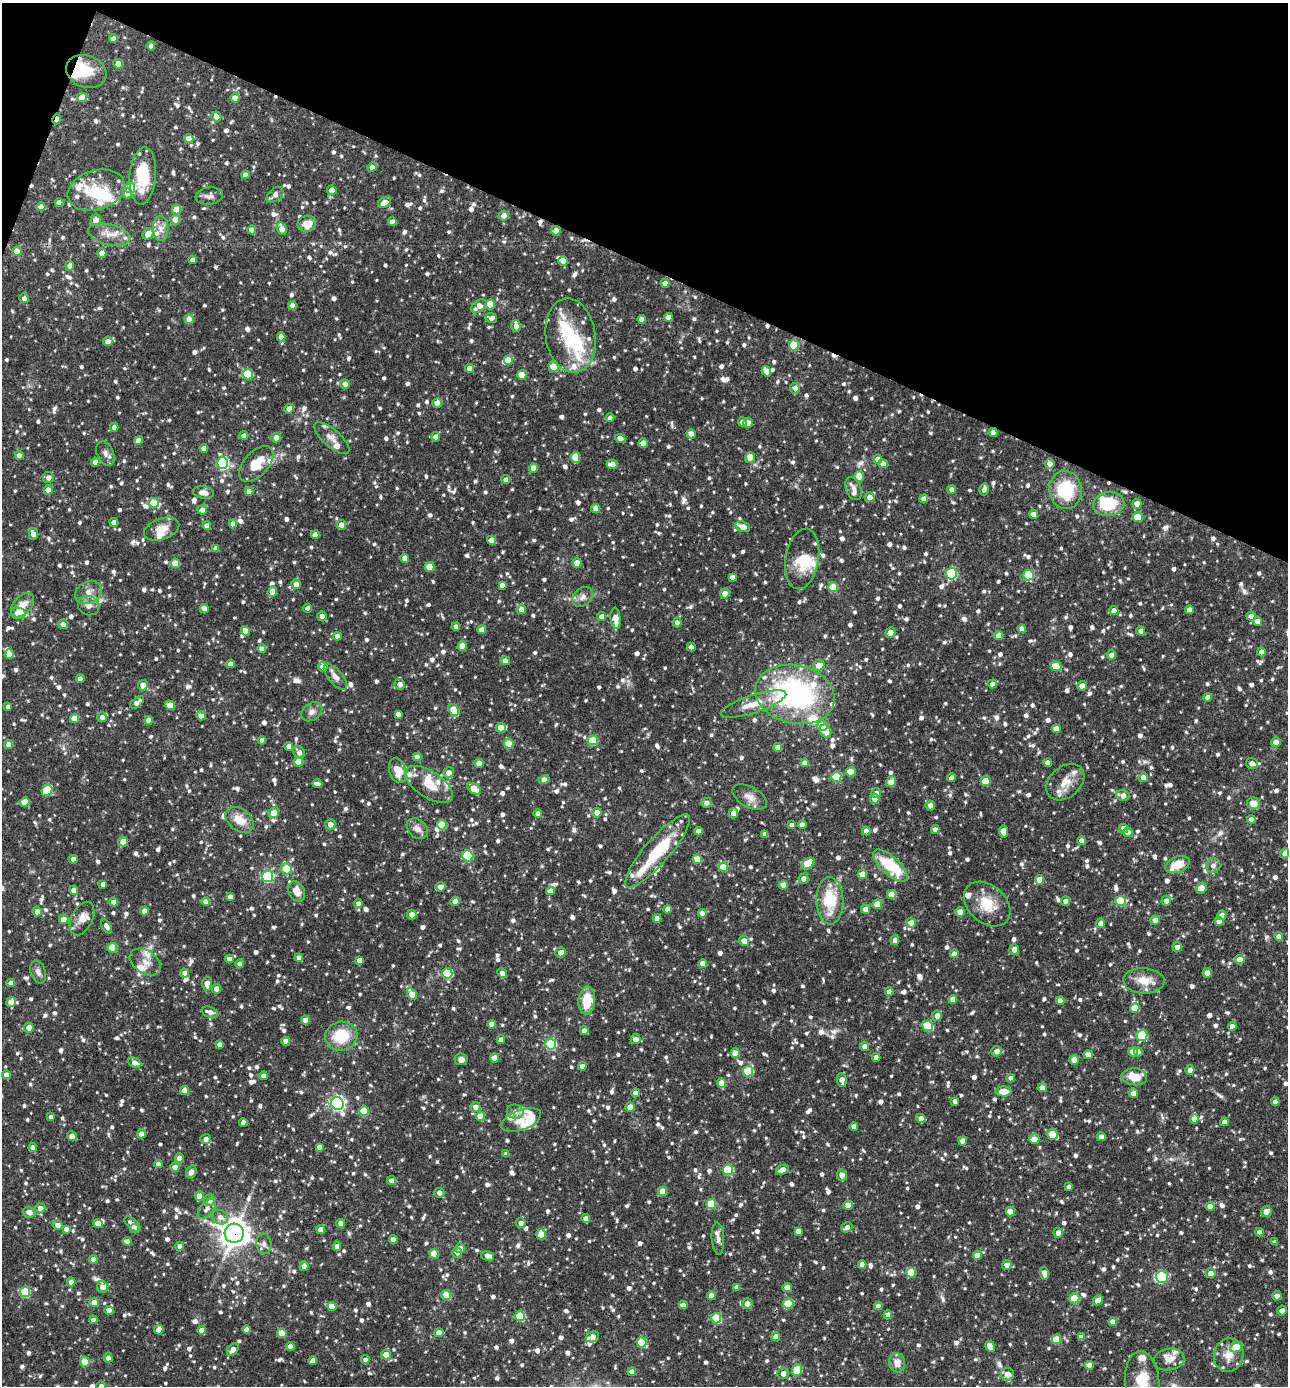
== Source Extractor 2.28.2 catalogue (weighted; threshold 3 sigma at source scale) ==
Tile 2 of 4 x 4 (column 2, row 1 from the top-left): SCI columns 1557-2842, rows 4152-5535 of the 5551 x 5537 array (HDU 1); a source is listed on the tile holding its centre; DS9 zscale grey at full resolution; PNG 1290 x 1388 px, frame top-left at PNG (2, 3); each listed source drawn as its Kron ellipse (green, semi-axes under 4 px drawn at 4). Shown black and unused: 20% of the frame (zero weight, under 3 of 4 exposures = <1% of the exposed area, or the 3 px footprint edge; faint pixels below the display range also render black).
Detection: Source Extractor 2.28.2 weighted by HDU 2 'WHT'; one run over the whole footprint, this tile lists its part. Background 0.0839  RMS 0.0039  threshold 0.0177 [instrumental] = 3 sigma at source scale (4.5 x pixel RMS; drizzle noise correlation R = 1.50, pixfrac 1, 0.05/0.05 arcsec/px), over >= 5 px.
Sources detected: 1562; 4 inside a brighter object's white glare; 5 cosmic-ray / hot-pixel residue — neither listed nor drawn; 62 inside a brighter listed object's ellipse — not listed separately; of the other 1491, all 500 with FLUX_AUTO >= 1.76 (the completeness limit of this list) listed and drawn (991 fainter detections not listed), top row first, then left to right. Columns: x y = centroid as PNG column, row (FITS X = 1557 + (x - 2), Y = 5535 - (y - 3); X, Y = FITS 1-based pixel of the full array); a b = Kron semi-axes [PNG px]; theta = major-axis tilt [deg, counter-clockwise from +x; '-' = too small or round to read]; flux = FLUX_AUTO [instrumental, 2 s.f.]
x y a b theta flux
113 39 4 4 - 2.4
151 46 4 4 - 2.1
118 64 5 4 - 3
86 71 20 16 -21 15
82 97 5 4 - 5.9
235 98 4 4 - 4.1
216 117 5 5 - 3
57 119 5 3 - 3.5
189 138 4 4 - 4.8
372 167 5 4 - 3
245 175 4 4 - 2.7
143 176 29 13 85 18
130 188 5 5 - 17
96 190 29 19 18 14
332 190 5 4 - 3.8
127 193 5 5 - 2.9
275 195 10 6 41 2.4
209 196 13 8 7 2
384 202 7 5 29 3.6
59 203 4 4 - 2.7
41 207 4 4 - 3
176 209 5 4 - 8.2
504 215 5 5 - 3.3
96 220 5 5 - 3.7
175 220 5 5 - 5.2
392 222 4 4 - 2.7
307 224 9 8 - 4.7
161 229 12 8 -89 2.9
282 229 6 4 -73 4.7
252 230 4 4 - 2.7
556 231 5 4 - 3.9
148 234 6 5 - 4.6
109 235 21 10 -12 4.9
17 251 4 4 - 6.4
102 253 5 4 - 2.7
193 260 4 4 - 2.5
563 261 5 4 - 2.7
70 266 5 4 - 2.9
665 283 4 4 - 2.8
24 298 5 4 - 1.8
490 304 5 5 - 8.4
292 305 4 4 - 2.7
479 306 8 5 32 3.5
669 317 4 4 - 2.9
491 318 6 4 -13 2.3
189 319 5 4 - 4.2
641 319 4 4 - 2.4
516 326 6 5 - 2.5
571 336 37 25 -81 21
281 337 4 4 - 2.1
108 341 5 4 - 3.4
794 345 5 5 - 14
509 360 5 5 - 7.9
553 367 5 4 - 7.7
469 368 4 4 - 2.6
766 371 5 4 - 3.4
248 374 5 5 - 14
522 375 5 4 - 8
345 384 5 4 - 1.9
795 388 5 5 - 2.6
437 403 5 4 - 3.2
289 409 5 4 - 2.9
610 418 4 4 - 1.8
743 422 4 4 - 3.3
748 423 5 4 - 1.9
114 427 4 4 - 1.8
993 432 4 4 - 2.5
691 434 4 4 - 3
244 436 4 4 - 2.5
276 437 5 4 - 2.9
436 437 4 4 - 2.9
332 438 22 8 -41 3.2
620 438 5 4 - 3
138 440 5 4 - 3.9
643 443 4 4 - 3.8
204 448 4 4 - 3
105 454 13 8 -66 2
19 455 4 4 - 2.7
575 457 5 5 - 9.8
750 457 5 5 - 3.2
878 459 4 4 - 2.8
95 462 4 4 - 2.9
223 463 5 5 - 51
256 464 21 12 47 8.1
612 464 5 4 - 3.6
883 464 4 4 - 3
1050 464 5 4 - 2.4
533 468 4 4 - 4.2
48 477 5 5 - 1.9
859 477 5 4 - 7.8
506 479 4 4 - 1.8
854 488 12 7 -66 1.9
952 489 4 4 - 2.4
984 489 6 4 75 1.8
48 490 4 4 - 3.1
1065 490 19 16 -83 21
249 491 4 4 - 2.5
203 493 10 6 -12 2.8
870 497 5 5 - 2.9
924 499 4 4 - 3.1
153 503 6 4 -24 8.4
1109 504 15 12 8 15
1137 504 5 4 - 3.5
596 508 4 4 - 3.5
202 510 5 4 - 2.7
1034 515 4 4 - 3.5
1138 517 5 5 - 11
114 522 4 4 - 2.5
233 524 4 4 - 3.2
341 525 5 5 - 3.3
207 526 4 4 - 2.4
743 527 7 5 -24 3.7
162 529 18 10 19 5.2
33 534 5 4 - 3.2
315 534 4 4 - 2
491 540 4 4 - 3.6
216 548 4 4 - 2.4
405 558 4 4 - 2.8
802 559 30 16 80 10
175 563 4 4 - 6.9
577 563 4 4 - 5.2
430 567 5 5 - 8.3
951 574 6 5 - 40
1029 575 5 5 - 22
732 577 4 4 - 2
296 584 5 4 - 3
502 585 4 4 - 1.9
833 587 5 5 - 12
88 592 14 11 28 3.4
272 592 5 4 - 5.7
725 593 5 5 - 3
583 597 11 8 43 2.4
23 605 14 9 48 4.3
89 606 11 9 -18 2.2
308 608 4 4 - 1.8
204 609 4 4 - 2.9
521 609 5 4 - 3.1
1189 610 4 4 - 3
1114 611 4 4 - 3.2
18 613 7 5 -9 8.4
322 616 5 4 - 2.3
1251 616 4 4 - 2.8
601 617 4 4 - 2.7
616 618 10 5 -85 4.8
1258 621 4 4 - 3.4
677 622 5 4 - 1.9
63 624 5 4 - 2.4
456 627 4 4 - 1.9
1022 628 4 4 - 2.6
481 630 4 4 - 3.1
245 631 5 4 - 3.2
1141 631 4 4 - 2.1
890 632 5 5 - 2.9
337 636 4 4 - 2.4
999 636 4 4 - 4.3
462 646 4 4 - 6.1
691 647 4 4 - 3.1
262 649 4 4 - 2.7
1261 652 4 4 - 2.5
9 654 5 4 - 3.7
1112 655 5 4 - 3
505 661 4 4 - 3.2
230 664 4 4 - 2.7
819 665 6 5 - 3.7
1056 666 5 5 - 10
323 667 5 4 - 2.7
335 677 16 7 -50 2.5
80 679 4 4 - 3
400 684 5 5 - 2.6
992 684 4 4 - 2.4
143 685 5 5 - 3.5
1082 686 5 4 - 2.5
795 694 40 29 -13 79
1207 697 4 4 - 2.7
137 702 8 4 40 2.4
753 704 34 9 18 7.7
170 705 5 4 - 7.8
8 707 4 4 - 1.8
454 710 6 5 - 10
312 712 11 8 34 2
398 714 4 4 - 2.1
201 716 5 4 - 2.6
102 717 5 5 - 2.5
75 718 4 4 - 7
148 720 4 4 - 3
823 726 5 5 - 8.4
501 728 5 4 - 6.3
1056 729 4 4 - 3.3
826 731 7 5 -61 7.1
262 740 4 4 - 2.5
593 740 5 5 - 14
1276 742 5 5 - 2.7
509 744 5 4 - 9.9
9 745 4 4 - 2.8
289 746 4 4 - 2.4
778 747 4 4 - 2.9
299 752 7 5 -62 2.1
417 757 4 4 - 3
298 762 5 4 - 7.1
479 763 4 4 - 4.1
805 763 4 4 - 3
1048 763 4 4 - 3
1252 763 6 5 - 2.3
398 771 13 8 -73 6
851 772 5 4 - 8.4
449 773 5 5 - 2.8
836 777 5 5 - 18
1143 777 5 5 - 2.8
951 778 4 4 - 2.3
544 780 5 4 - 2.7
986 781 5 5 - 10
891 782 6 4 54 3.8
1065 782 21 15 41 6.4
317 784 5 4 - 1.8
429 784 27 13 -33 8
474 789 7 4 -32 8.3
47 790 6 5 - 16
876 793 5 5 - 1.8
1123 795 7 5 -15 3
750 797 19 10 -29 3.6
875 799 5 4 - 3.1
25 802 5 4 - 6.3
706 803 5 5 - 2.1
1253 803 6 6 - 4.1
930 805 5 4 - 2.3
274 813 5 5 - 6.2
597 813 5 4 - 3.3
733 813 5 4 - 2.4
538 814 4 4 - 3.1
1251 819 4 4 - 2.3
239 820 16 11 -38 5.7
330 824 5 5 - 2.8
442 825 5 5 - 11
792 825 4 4 - 1.9
802 825 4 4 - 2.4
1123 828 5 4 - 2.5
417 829 12 9 -44 2.4
935 830 4 4 - 2.3
698 831 4 4 - 2.4
866 831 4 4 - 3.2
1003 831 6 4 -82 5.4
1128 832 5 4 - 3.3
765 834 4 4 - 2.8
1082 841 4 4 - 2.5
123 842 5 5 - 3.2
658 851 47 12 49 22
1285 853 5 4 - 1.9
468 856 6 5 - 20
73 859 4 4 - 2.6
697 859 5 4 - 6.6
808 863 7 5 36 13
1178 865 13 7 21 7
1213 865 7 7 - 1.9
890 866 22 9 -42 20
723 867 5 4 - 9
286 869 6 5 - 14
862 874 4 4 - 4.2
268 876 5 5 - 45
804 879 5 5 - 2.4
1040 880 5 4 - 5.2
103 884 4 4 - 2.6
783 885 4 4 - 2.9
441 887 5 4 - 2.6
1202 888 5 4 - 2.1
74 890 4 4 - 3.1
297 891 11 8 -65 4.2
550 891 4 4 - 3.4
892 894 5 4 - 7.5
230 897 4 4 - 2.2
830 901 24 13 -88 16
1065 901 4 4 - 2
1121 901 5 5 - 18
1166 901 5 4 - 2
114 902 4 4 - 3.6
206 902 4 4 - 2.8
455 902 4 4 - 3.8
358 904 4 4 - 1.9
877 904 4 4 - 7.5
987 904 26 18 -42 10
668 909 4 4 - 3.1
865 909 4 4 - 2.3
144 911 4 4 - 3.4
37 912 4 4 - 2.9
960 912 5 4 - 3.9
702 913 4 4 - 3.3
412 915 5 4 - 2.8
1222 915 4 4 - 2.6
657 918 4 4 - 2.8
64 919 5 5 - 3.2
82 919 18 10 64 3.9
1155 920 5 4 - 3
1219 921 4 4 - 3.3
911 923 5 5 - 2.9
1101 923 5 4 - 2.6
106 926 8 4 -57 2
1279 937 4 4 - 2.7
895 940 5 4 - 2.3
744 941 5 5 - 3.7
1177 947 5 4 - 2.7
112 948 5 4 - 11
1014 949 5 5 - 2.9
561 952 5 5 - 2.9
954 954 4 4 - 2.7
299 958 4 4 - 2.4
229 959 4 4 - 2.5
1240 959 5 4 - 4.2
360 960 4 4 - 2.7
145 962 17 11 -33 4.8
240 964 4 4 - 2.3
703 964 4 4 - 4.1
38 972 12 7 -70 2
185 973 4 4 - 2.7
447 973 5 5 - 23
502 973 5 4 - 2.2
1207 973 5 4 - 5.6
1144 981 21 12 -2 6.3
11 983 4 4 - 2.6
207 984 7 5 -89 3.2
217 989 4 4 - 3.1
889 992 4 4 - 2.6
412 994 6 4 -57 7.7
953 999 4 4 - 3.5
587 1000 14 8 84 10
1060 1001 4 4 - 2.3
11 1002 5 4 - 3
1135 1008 5 4 - 9.3
210 1012 8 5 -20 2.4
937 1016 5 5 - 3.2
306 1020 4 4 - 4.8
492 1024 4 4 - 2.8
928 1026 5 5 - 20
1232 1026 4 4 - 3
29 1028 5 5 - 3.3
584 1030 4 4 - 2.1
1142 1035 5 5 - 24
341 1036 16 14 14 14
636 1039 5 5 - 2.7
501 1040 4 4 - 3
286 1041 4 4 - 3.4
220 1044 4 4 - 2.3
551 1044 5 5 - 36
865 1046 5 4 - 2.7
997 1051 5 5 - 2.2
1133 1052 5 4 - 5.6
1138 1052 4 4 - 3.4
735 1053 4 4 - 5.1
1088 1055 4 4 - 3.1
876 1057 4 4 - 2.9
494 1058 4 4 - 4.1
461 1059 6 6 - 1.9
1074 1060 5 4 - 3.2
135 1063 7 4 -26 2.5
582 1066 4 4 - 2.3
1190 1070 5 4 - 2.7
748 1071 5 5 - 21
6 1075 4 4 - 3.1
264 1076 4 4 - 2.7
1134 1077 13 8 -5 7.4
1011 1078 4 4 - 2.2
842 1080 7 4 -82 2.9
721 1083 4 4 - 5.8
1042 1088 5 4 - 3.4
184 1091 4 4 - 4.1
1003 1091 8 5 2 7.3
636 1093 4 4 - 2.1
1134 1093 4 4 - 3.2
955 1101 4 4 - 2
1275 1102 4 4 - 2.3
337 1104 6 6 - 91
475 1107 5 5 - 2.6
630 1107 4 4 - 5.5
364 1111 5 5 - 11
515 1112 8 7 - 1.8
480 1116 4 4 - 7.3
51 1117 4 4 - 1.8
921 1118 5 4 - 2.9
1194 1119 5 4 - 2.9
521 1120 21 10 20 4.7
243 1122 4 4 - 2.2
1224 1122 4 4 - 2.3
854 1126 4 4 - 2.5
142 1134 4 4 - 2.9
1052 1134 6 5 - 8.1
72 1136 5 4 - 2.9
1101 1137 4 4 - 3
206 1139 5 5 - 2
1034 1139 5 4 - 3.8
963 1141 4 4 - 3.1
319 1147 4 4 - 2.4
33 1148 4 4 - 2.1
506 1154 4 4 - 2.6
179 1158 5 4 - 2.9
158 1164 4 4 - 2.3
175 1167 4 4 - 3
728 1170 5 5 - 21
782 1170 6 4 25 3
191 1172 7 5 72 1.8
842 1175 6 4 -85 3.5
392 1181 4 4 - 2.9
1069 1187 4 4 - 1.8
662 1191 4 4 - 6.1
439 1193 5 5 - 2.2
199 1196 5 4 - 3.4
209 1200 5 5 - 3.1
711 1204 5 5 - 14
848 1205 5 4 - 3.4
1210 1206 4 4 - 2.2
40 1208 5 5 - 2.3
207 1209 12 6 49 1.9
1010 1211 5 4 - 6.2
29 1212 6 5 - 2.6
1266 1212 5 5 - 4.2
220 1217 8 7 - 2.3
586 1218 4 4 - 2.8
341 1223 4 4 - 2.7
521 1223 5 5 - 1.9
98 1224 5 4 - 3.3
132 1224 10 5 -42 2.4
58 1225 5 4 - 2.6
847 1227 6 4 34 2.2
66 1229 4 4 - 1.8
135 1229 4 4 - 3.7
321 1230 4 4 - 3.6
798 1231 4 4 - 2.7
1259 1232 4 4 - 2.3
234 1233 9 9 - 450
1058 1233 5 4 - 2.7
541 1234 5 4 - 7.8
718 1239 16 6 -86 2.3
393 1240 4 4 - 2.5
127 1241 4 4 - 1.8
1275 1242 4 4 - 1.8
264 1244 10 7 -82 1.8
179 1246 4 4 - 1.9
337 1246 4 4 - 2.5
460 1248 5 4 - 2.9
457 1253 5 5 - 1.8
434 1254 4 4 - 9.2
978 1255 5 4 - 3.6
488 1256 7 4 -13 2.5
93 1259 4 4 - 2.9
862 1265 4 4 - 2.8
1007 1265 5 4 - 2.8
304 1266 5 4 - 2.7
911 1272 5 4 - 9.2
1044 1273 6 4 -81 2.3
1211 1273 5 5 - 2.8
1162 1277 6 6 - 26
71 1282 4 4 - 2.8
103 1287 6 5 - 3.1
737 1287 4 4 - 2.8
787 1288 4 4 - 3.7
25 1292 5 5 - 21
446 1295 5 5 - 12
711 1296 4 4 - 2.6
1277 1296 4 4 - 2.6
1074 1298 5 5 - 15
1098 1300 5 4 - 3
94 1302 5 5 - 3.8
747 1304 5 5 - 3
788 1304 5 5 - 15
683 1305 4 4 - 2.6
332 1306 4 4 - 5.4
878 1306 4 4 - 2.5
109 1310 4 4 - 4.5
1282 1310 5 5 - 1.8
888 1315 4 4 - 2.8
520 1316 5 5 - 20
716 1318 5 5 - 22
93 1320 4 4 - 2
1113 1322 4 4 - 2.6
159 1330 5 4 - 3.3
202 1330 4 4 - 3.1
247 1330 4 4 - 3.1
282 1333 5 4 - 6.8
439 1333 4 4 - 2.7
592 1337 7 5 24 3.2
776 1337 4 4 - 3.1
1081 1337 4 4 - 2.6
1056 1339 5 4 - 9
642 1342 5 5 - 15
290 1346 4 4 - 3.9
990 1346 6 4 -63 4.3
1236 1347 6 5 - 8.7
233 1350 7 4 53 3.1
386 1354 5 5 - 3.7
1229 1355 17 14 73 5.7
108 1358 4 4 - 2.2
1169 1359 15 10 11 3.7
365 1360 4 4 - 1.9
313 1361 4 4 - 2.9
85 1362 5 5 - 11
897 1363 9 8 - 3.5
1089 1365 4 4 - 3.9
797 1370 6 5 - 14
632 1372 4 4 - 2.5
783 1373 5 5 - 2.8
1007 1374 6 6 - 3
1142 1381 30 17 -85 14
101 1386 5 4 - 2.6
Overlapping masked pixels (flux is a lower limit): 5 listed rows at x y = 86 71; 57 119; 795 694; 502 973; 234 1233
Isophote crosses this tile's border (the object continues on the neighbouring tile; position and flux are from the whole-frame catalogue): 3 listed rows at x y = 1285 853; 1142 1381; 101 1386